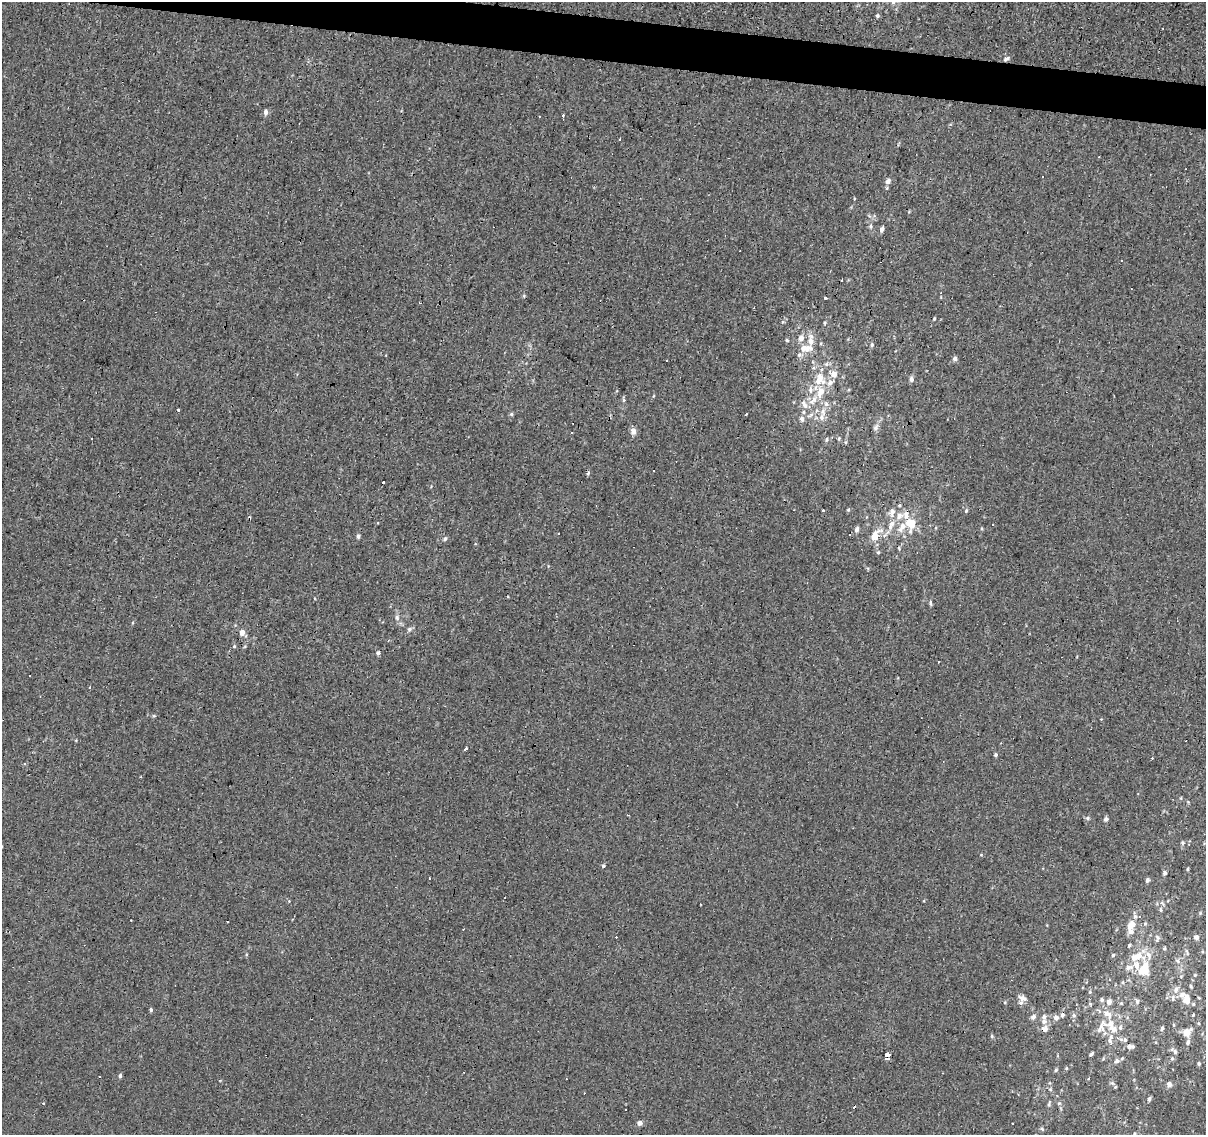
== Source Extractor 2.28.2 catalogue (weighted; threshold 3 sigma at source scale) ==
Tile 11 of 4 x 4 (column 3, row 3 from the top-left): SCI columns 2411-3614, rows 1355-2487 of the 4824 x 5035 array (HDU 1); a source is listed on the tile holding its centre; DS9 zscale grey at full resolution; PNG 1208 x 1137 px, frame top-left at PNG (2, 2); no overlay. Shown black and unused: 3% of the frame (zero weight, under 3 of 4 exposures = <1% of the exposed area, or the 3 px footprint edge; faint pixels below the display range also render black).
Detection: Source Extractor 2.28.2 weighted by HDU 2 'WHT'; one run over the whole footprint, this tile lists its part. Background -0.00146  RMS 0.0033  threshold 0.0146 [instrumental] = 3 sigma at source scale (4.5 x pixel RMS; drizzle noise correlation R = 1.50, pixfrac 1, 0.0396/0.0396 arcsec/px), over >= 5 px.
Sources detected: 171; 27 cosmic-ray / hot-pixel residue — not listed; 23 inside a brighter listed object's ellipse — not listed separately; the other 121 listed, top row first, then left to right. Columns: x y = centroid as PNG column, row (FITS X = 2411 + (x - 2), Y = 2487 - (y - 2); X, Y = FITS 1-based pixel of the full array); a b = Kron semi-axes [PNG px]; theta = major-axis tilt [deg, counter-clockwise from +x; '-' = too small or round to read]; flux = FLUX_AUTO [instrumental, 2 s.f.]
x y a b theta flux
893 2 8 6 74 0.97
877 15 5 5 - 0.53
1006 59 9 4 31 0.78
266 112 6 5 - 1.1
563 115 3 3 - 3.5
620 139 3 2 - 0.3
888 181 5 4 - 1.6
871 226 7 4 82 0.57
882 229 6 4 66 1.1
842 281 3 3 - 3.8
825 298 3 3 - 2.7
934 318 4 3 - 0.35
825 323 6 3 71 0.41
801 338 6 6 - 1.7
787 340 5 4 - 0.38
872 345 6 4 70 0.49
806 348 19 9 2 4.5
955 359 5 5 - 0.92
826 364 6 4 70 0.55
834 374 6 6 - 2.7
911 379 6 5 - 1
820 392 18 11 69 6
623 400 6 4 89 0.46
826 404 7 6 - 0.95
805 405 13 7 -53 2.2
178 409 3 3 - 5.8
511 414 5 4 - 0.5
821 418 9 7 80 1.7
802 419 8 6 -65 0.9
876 427 9 7 57 0.97
633 431 8 7 - 1.5
839 438 5 4 - 0.46
92 439 3 3 - 0.63
826 440 6 4 83 0.53
588 473 5 5 - 0.45
384 482 3 2 - 0.85
823 510 3 3 - 0.71
848 510 5 4 - 0.36
966 511 5 3 - 0.38
891 524 16 6 70 2.3
911 524 12 9 -70 5.8
993 525 3 2 - 0.32
857 529 7 5 78 1.1
558 533 3 2 - 0.36
850 535 3 3 - 1.4
358 536 5 4 - 0.64
874 536 12 7 70 4
445 539 5 4 - 0.63
878 552 5 4 - 0.37
930 603 8 3 -79 0.48
397 618 8 6 -53 1
409 629 7 6 - 0.76
242 632 6 5 - 2.1
234 646 5 3 - 0.4
378 653 5 4 - 0.62
938 662 3 3 - 0.62
30 675 3 3 - 0.59
154 716 5 5 - 0.37
466 749 4 3 - 5.4
996 755 4 4 - 0.49
1152 758 3 2 - 0.48
1087 818 5 5 - 0.55
1106 819 5 5 - 0.76
1182 843 5 4 - 0.47
603 866 4 4 - 0.46
1188 869 5 3 - 0.31
1165 873 4 4 - 0.76
1147 880 5 4 - 0.77
1161 910 6 4 -87 0.53
1139 917 4 3 - 0.47
1131 925 10 7 48 3.1
1196 937 6 6 - 1.1
1157 938 11 6 84 0.92
1129 946 6 3 80 0.44
1164 948 5 4 - 0.42
1187 952 10 3 -79 0.57
1113 955 5 5 - 0.46
1134 957 20 8 -1 4.1
1178 961 7 4 -71 0.62
1128 968 10 6 8 1.7
1144 969 15 10 63 7.8
1176 990 11 6 59 1.6
1022 998 11 7 -27 1.4
1102 999 5 5 - 0.66
1186 999 14 11 -89 3.6
1137 1001 7 5 -77 0.71
1109 1002 6 6 - 1.5
1121 1003 5 4 - 0.38
151 1010 4 4 - 0.59
1107 1014 16 8 -35 3
1062 1015 6 5 - 0.67
1074 1015 6 5 - 0.58
1033 1017 7 5 37 0.98
1044 1017 7 5 72 0.86
1056 1018 5 5 - 1.4
1174 1025 5 3 - 0.31
1162 1028 6 4 71 0.61
1044 1029 8 7 - 1.4
1113 1029 11 8 -32 2.5
1099 1030 14 6 57 1.8
1187 1032 8 6 44 4.3
992 1036 5 4 - 0.44
1125 1040 5 5 - 0.55
1110 1041 9 6 -67 1.2
1188 1042 8 5 80 0.79
1130 1046 9 5 3 1.2
1175 1052 8 6 89 0.79
1092 1054 5 3 - 0.48
888 1056 4 3 - 46
1116 1061 6 5 - 0.75
1199 1063 4 4 - 0.5
1066 1068 5 3 - 0.26
1056 1070 5 3 - 0.36
120 1076 5 4 - 0.65
1169 1084 6 5 - 1.2
1115 1087 4 3 - 0.3
1149 1099 4 4 - 0.71
1059 1103 5 5 - 0.47
1049 1104 7 3 77 0.46
640 1123 5 4 - 1.5
1012 1124 3 2 - 0.44
Overlapping masked pixels (flux is a lower limit): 4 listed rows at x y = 1006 59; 1186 999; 1044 1029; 888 1056
Isophote crosses this tile's border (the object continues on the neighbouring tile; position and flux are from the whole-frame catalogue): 1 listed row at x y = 893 2